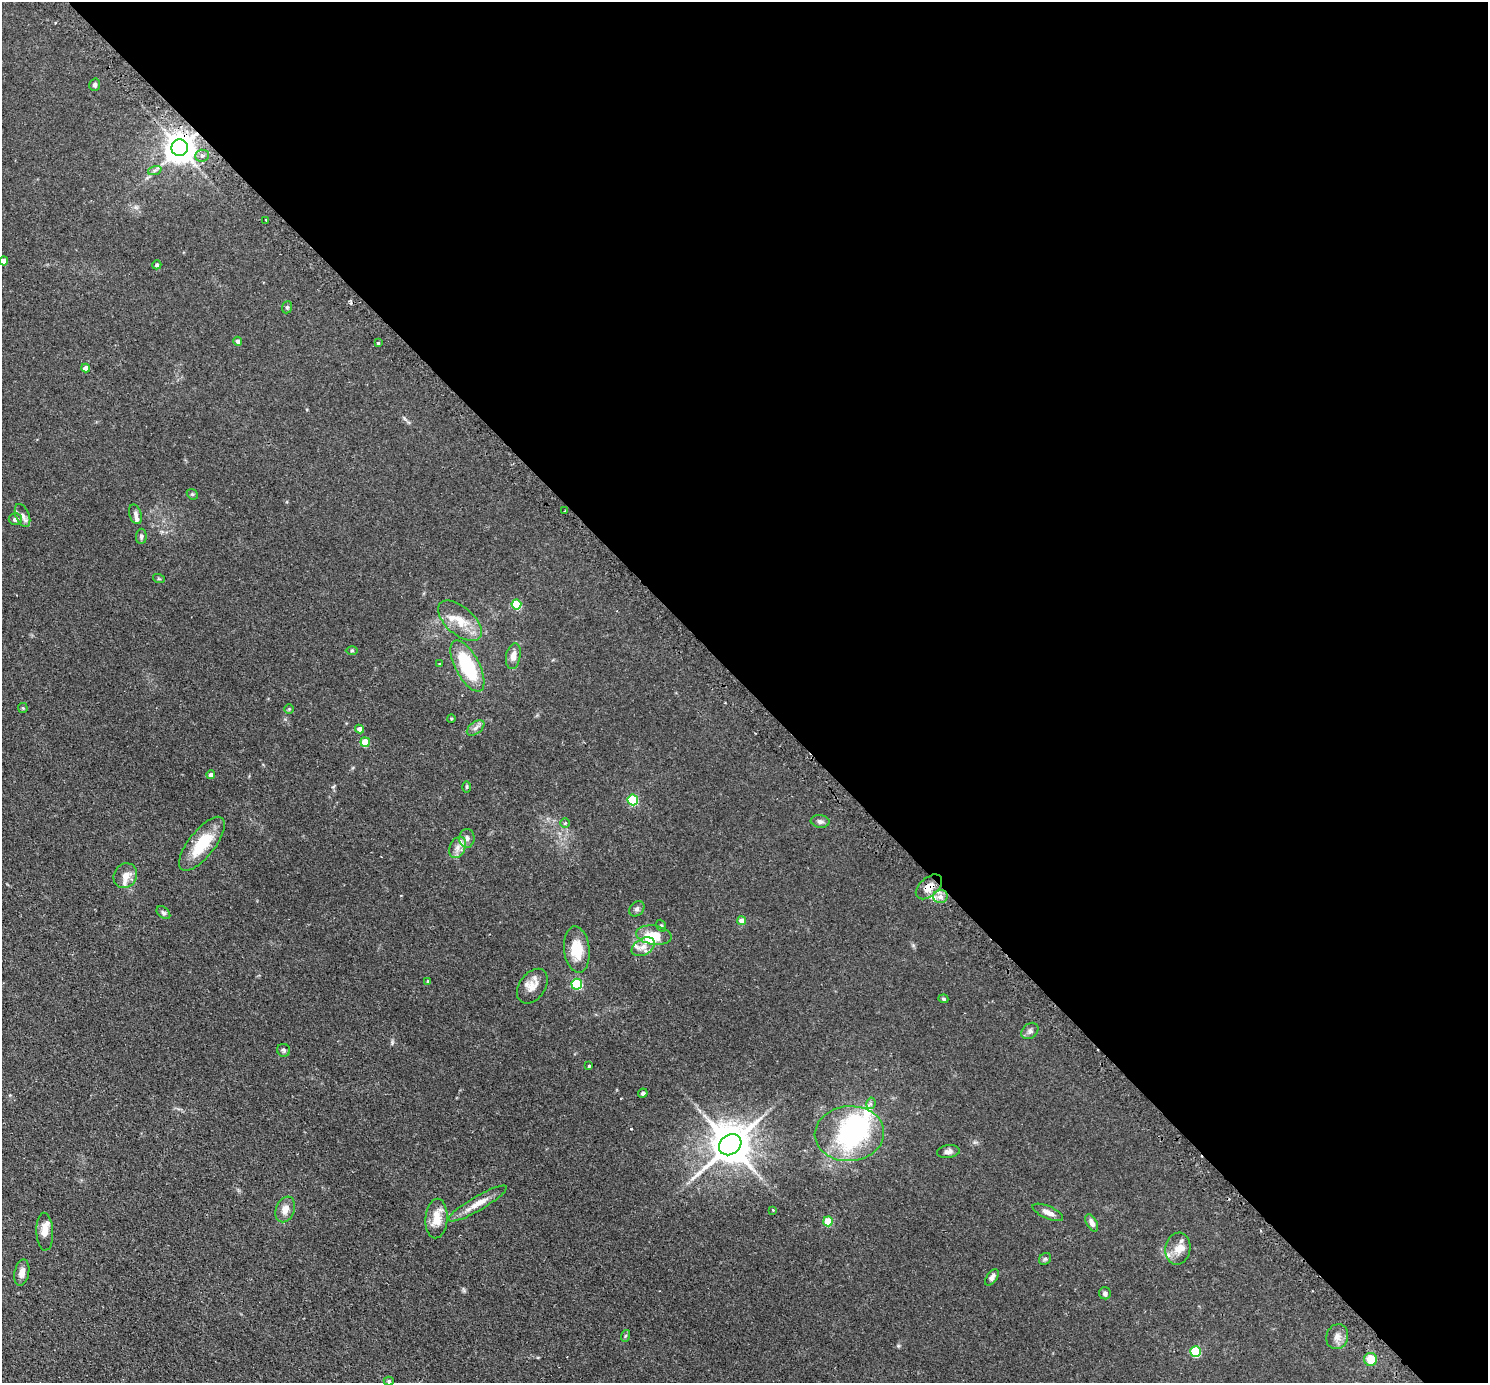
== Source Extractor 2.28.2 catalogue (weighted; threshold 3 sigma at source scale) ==
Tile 8 of 4 x 4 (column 4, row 2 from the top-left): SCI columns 4508-5993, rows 2948-4328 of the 6041 x 6039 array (HDU 1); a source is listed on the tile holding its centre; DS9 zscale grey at full resolution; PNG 1490 x 1385 px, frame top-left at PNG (2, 2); each listed source drawn as its Kron ellipse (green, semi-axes under 4 px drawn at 4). Shown black and unused: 50% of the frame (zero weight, under 2 of 3 exposures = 4% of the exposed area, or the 3 px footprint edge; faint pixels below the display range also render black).
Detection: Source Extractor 2.28.2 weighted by HDU 2 'WHT'; one run over the whole footprint, this tile lists its part. Background 0.0806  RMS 0.0067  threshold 0.0301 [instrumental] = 3 sigma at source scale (4.5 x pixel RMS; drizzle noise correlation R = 1.50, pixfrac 1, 0.05/0.05 arcsec/px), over >= 5 px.
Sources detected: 88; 3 inside a brighter object's white glare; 1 cosmic-ray / hot-pixel residue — neither listed nor drawn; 6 inside a brighter listed object's ellipse — not listed separately; the other 78 listed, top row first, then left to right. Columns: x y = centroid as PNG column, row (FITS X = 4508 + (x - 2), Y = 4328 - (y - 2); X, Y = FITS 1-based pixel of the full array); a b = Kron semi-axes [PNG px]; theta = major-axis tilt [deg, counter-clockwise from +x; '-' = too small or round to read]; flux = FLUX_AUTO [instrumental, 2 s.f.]
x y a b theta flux
95 85 6 5 - 1.7
180 148 8 8 - 1000
202 156 7 6 - 2.2
155 170 7 4 19 1.4
266 220 3 2 - 0.68
4 261 4 4 - 5.7
157 265 4 4 - 1
287 307 6 5 - 0.92
238 341 4 4 - 2.2
379 343 3 3 - 1
86 368 4 4 - 4.9
192 494 6 4 -43 0.85
565 511 3 2 - 0.87
135 514 10 6 -72 2
23 516 12 6 -67 3.4
15 519 6 6 - 2.1
141 536 8 5 87 1.5
159 579 6 4 -18 0.67
516 604 5 5 - 31
460 621 26 14 -41 13
352 651 6 4 0 0.77
513 656 13 7 80 4.5
439 664 3 3 - 0.54
467 666 28 12 -62 39
23 708 5 5 - 0.73
289 709 5 5 - 0.7
451 718 4 3 - 0.51
476 728 10 6 38 2.5
359 729 4 4 - 3.3
365 742 4 4 - 12
211 775 4 4 - 2.2
467 787 5 3 - 0.68
633 800 5 5 - 41
820 821 9 6 -8 2
565 823 5 4 - 1.1
467 838 9 7 89 2.8
202 844 33 13 52 21
457 847 11 7 65 4.2
125 876 13 11 57 4.8
929 887 15 9 41 6.3
940 896 7 6 - 3.9
637 909 8 6 45 1.6
163 913 8 5 -40 1.3
742 921 4 4 - 6.7
661 926 6 4 -68 0.92
654 935 18 9 -8 12
643 947 12 8 31 4.4
577 950 23 13 -83 15
428 981 4 4 - 0.84
577 984 5 5 - 47
532 986 19 13 54 6.9
943 999 5 4 - 0.99
1030 1031 9 7 42 2.1
284 1050 6 6 - 1.4
589 1066 3 3 - 0.58
643 1093 5 4 - 1.4
871 1103 6 4 79 1.6
849 1134 35 27 4 80
730 1145 12 9 38 1900
948 1152 11 6 7 2.6
478 1203 33 7 30 8.2
285 1209 13 9 68 4.9
773 1210 3 2 - 0.56
1048 1212 16 6 -23 4
436 1218 20 11 86 9.8
828 1221 5 5 - 19
1092 1223 9 5 -61 2.9
45 1232 19 8 -88 5.7
1178 1249 16 12 79 7.1
1045 1259 6 5 - 1.1
22 1273 13 7 79 3.8
992 1277 9 5 55 2.3
1105 1293 6 6 - 1.8
625 1336 6 4 71 0.73
1337 1337 12 11 - 4.3
1196 1352 5 5 - 35
1370 1359 6 6 - 12
389 1381 5 4 - 0.97
Overlapping masked pixels (flux is a lower limit): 2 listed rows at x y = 180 148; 929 887
Isophote crosses this tile's border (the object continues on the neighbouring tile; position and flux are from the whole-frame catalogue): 1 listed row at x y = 4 261